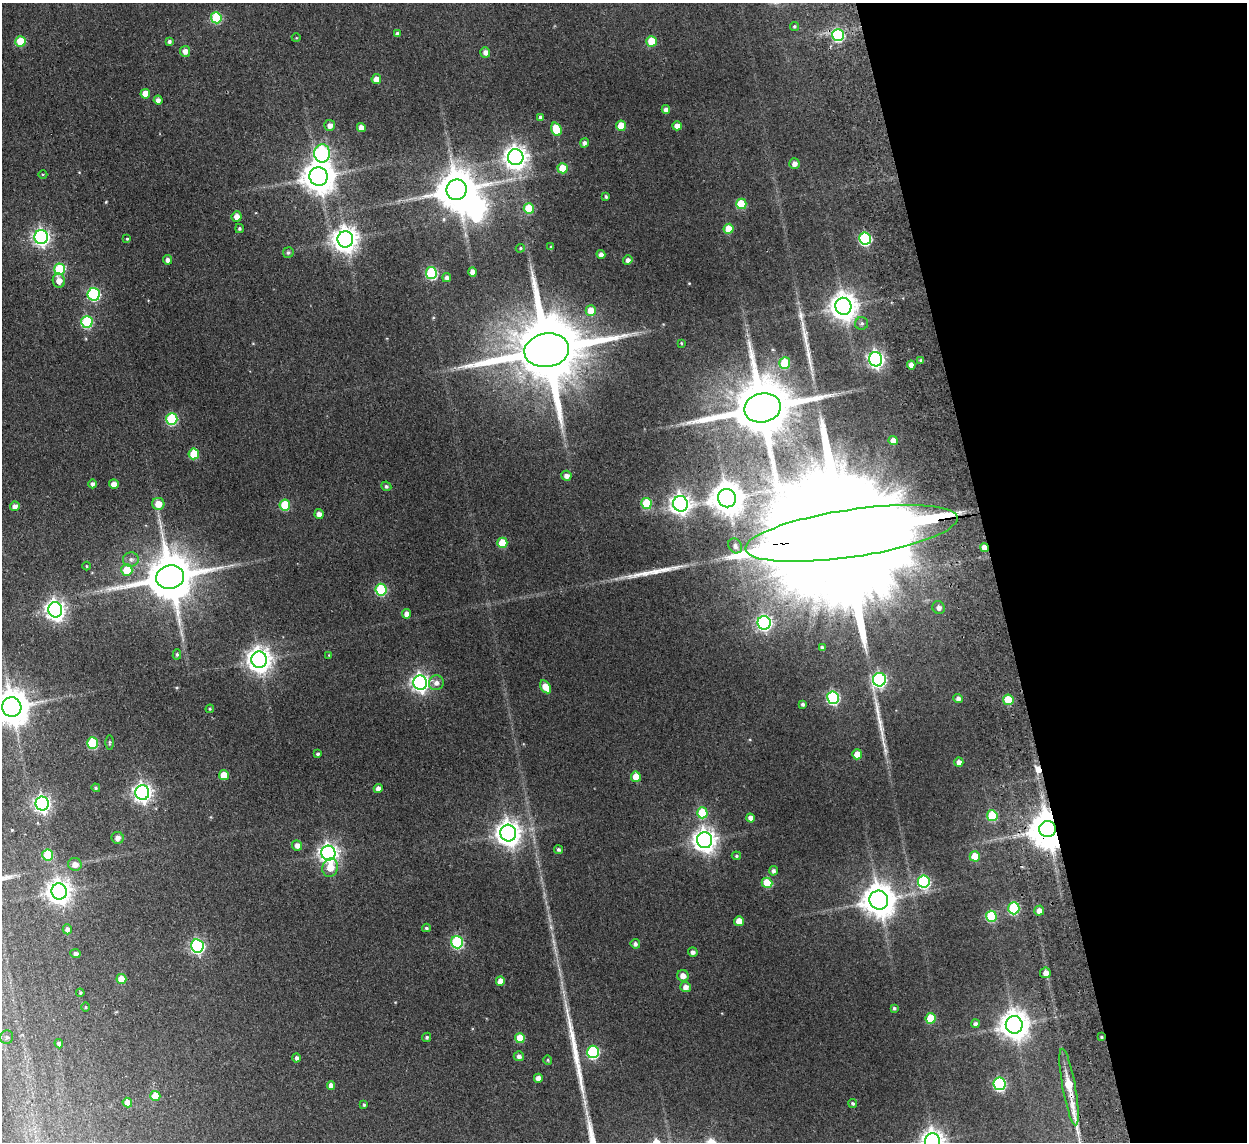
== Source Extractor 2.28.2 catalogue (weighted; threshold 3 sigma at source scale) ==
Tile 12 of 4 x 4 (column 4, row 3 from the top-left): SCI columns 3787-5031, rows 1294-2433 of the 5083 x 4981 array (HDU 1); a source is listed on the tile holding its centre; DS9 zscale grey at full resolution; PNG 1249 x 1144 px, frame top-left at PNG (2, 3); each listed source drawn as its Kron ellipse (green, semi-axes under 4 px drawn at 4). Shown black and unused: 20% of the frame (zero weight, under 2 of 3 exposures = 3% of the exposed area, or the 3 px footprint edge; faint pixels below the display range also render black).
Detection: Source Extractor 2.28.2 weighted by HDU 2 'WHT'; one run over the whole footprint, this tile lists its part. Background 0.165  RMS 0.014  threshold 0.0629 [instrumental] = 3 sigma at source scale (4.5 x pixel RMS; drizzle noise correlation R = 1.50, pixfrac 1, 0.05/0.05 arcsec/px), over >= 5 px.
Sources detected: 180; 2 inside a brighter object's white glare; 1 cosmic-ray / hot-pixel residue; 4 long thin detections or spike segments (spike, bleed or trail) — neither listed nor drawn; the other 173 listed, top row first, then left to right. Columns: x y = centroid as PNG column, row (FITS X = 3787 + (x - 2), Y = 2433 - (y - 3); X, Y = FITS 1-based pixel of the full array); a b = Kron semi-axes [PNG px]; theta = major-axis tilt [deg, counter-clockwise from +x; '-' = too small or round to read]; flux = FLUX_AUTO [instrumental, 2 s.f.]
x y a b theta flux
216 18 5 5 - 81
794 26 4 4 - 1.9
397 34 4 4 - 2.9
838 35 6 5 - 140
296 38 4 3 - 0.99
21 41 5 5 - 35
169 41 4 4 - 3.2
652 41 5 5 - 29
185 51 5 5 - 7.4
485 52 5 5 - 5.9
376 79 5 4 - 9.4
145 94 5 5 - 19
158 100 4 4 - 6.2
666 109 4 4 - 5.4
540 117 4 4 - 2.9
330 125 5 5 - 6.7
621 126 5 5 - 23
677 126 4 4 - 9.8
361 127 4 4 - 9.4
556 129 7 5 -69 32
584 143 5 4 - 4.5
322 153 9 8 - 180
516 157 8 7 - 940
794 164 5 5 - 6.4
563 168 5 5 - 29
43 174 4 3 - 1.2
319 177 9 9 - 2300
457 190 10 10 - 4000
606 197 4 3 - 2.1
741 204 5 5 - 45
529 208 5 5 - 38
237 217 5 5 - 9.1
239 228 4 4 - 2.2
729 229 5 5 - 21
41 237 7 7 - 390
865 238 6 5 - 160
127 239 4 3 - 1.5
345 239 8 8 - 1200
551 247 3 3 - 1.9
520 248 5 4 - 1.6
288 252 5 5 - 2.9
601 254 4 4 - 5.2
168 260 4 4 - 5.1
628 260 4 4 - 5.3
60 269 6 5 - 90
472 272 5 4 - 6.6
431 273 6 5 - 120
447 278 4 4 - 4.2
59 281 7 6 - 10
94 294 6 6 - 150
843 306 8 8 - 1500
591 311 5 5 - 22
87 322 6 5 - 100
862 323 6 6 - 3.1
681 343 4 3 - 1.1
547 350 22 16 9 17000
876 359 7 6 - 400
921 360 4 4 - 2.3
785 363 6 5 - 52
911 365 4 4 - 8.5
762 408 18 14 12 10000
172 419 6 5 - 100
893 441 4 4 - 11
194 454 5 5 - 41
566 476 5 5 - 6.4
93 484 4 4 - 4
114 484 5 5 - 7.7
386 486 5 4 - 2.5
727 498 9 9 - 2200
646 503 5 5 - 53
158 504 6 6 - 15
681 504 8 7 - 650
285 505 5 5 - 53
15 506 5 4 - 5.7
319 514 5 4 - 6.6
851 533 107 24 9 140000
502 543 5 5 - 34
735 546 8 6 -54 4.6
984 547 4 4 - 14
131 559 8 7 - 5.6
87 566 4 3 - 1
127 570 6 5 - 31
170 577 14 11 10 6700
381 590 6 5 - 93
939 608 6 6 - 6
55 610 8 7 - 660
406 614 5 4 - 7.4
764 623 7 6 - 260
822 648 4 3 - 3.1
177 654 5 4 - 2.1
329 655 4 4 - 1
259 660 8 7 - 1100
879 680 7 6 - 230
420 683 7 7 - 480
436 683 7 7 - 6.8
545 687 7 4 -59 19
833 698 6 6 - 150
958 698 4 4 - 4.6
1008 700 5 5 - 44
803 704 4 3 - 2.8
12 707 10 9 - 2800
210 709 4 4 - 1.4
109 742 7 3 -90 1.6
92 743 5 5 - 75
318 754 4 3 - 2.8
857 754 5 5 - 15
959 762 5 4 - 7.6
224 775 5 5 - 19
636 777 5 5 - 20
96 788 4 4 - 2
378 788 4 4 - 6.8
142 793 7 7 - 520
42 803 7 6 - 400
702 813 5 5 - 50
992 816 5 5 - 55
750 818 4 4 - 7.5
1048 829 8 8 - 3200
508 833 8 8 - 1200
118 838 6 6 - 5.2
705 840 8 7 - 950
297 845 5 5 - 7
558 849 5 4 - 2.8
328 853 7 7 - 600
48 855 5 5 - 54
736 856 5 4 - 1.8
975 856 5 5 - 27
75 864 7 6 - 7.2
330 868 9 7 76 16
773 871 4 4 - 3.9
924 882 6 6 - 140
767 883 5 5 - 41
59 891 8 7 - 1000
879 900 9 9 - 2400
1014 908 6 5 - 99
1039 911 5 5 - 8.1
991 916 5 5 - 67
739 921 5 5 - 14
426 928 4 3 - 2.2
67 929 5 4 - 4.4
457 942 6 6 - 120
635 944 5 4 - 3.9
197 946 6 6 - 240
693 952 5 5 - 4.4
75 953 5 4 - 4
1045 973 5 5 - 8.1
683 976 6 5 - 9.7
121 979 5 5 - 21
500 981 5 4 - 11
685 987 5 5 - 7.2
80 993 4 4 - 1.7
85 1007 5 3 - 1.3
894 1008 4 3 - 2.2
931 1018 5 5 - 36
976 1024 4 4 - 4.1
1014 1025 9 8 - 1700
7 1037 7 6 - 3.8
427 1037 5 4 - 2.3
1102 1037 4 3 - 1.8
520 1038 5 5 - 28
59 1044 4 4 - 3.1
593 1052 6 6 - 130
519 1056 5 5 - 4.7
296 1058 4 4 - 3.6
548 1060 4 4 - 1.4
538 1078 4 4 - 7.6
999 1084 6 6 - 140
331 1085 4 4 - 7.1
1069 1087 39 6 -80 43
155 1096 5 5 - 27
127 1103 5 4 - 13
853 1104 4 4 - 2.5
364 1105 4 3 - 1.8
933 1141 8 7 - 960
Overlapping masked pixels (flux is a lower limit): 5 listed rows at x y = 851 533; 984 547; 1048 829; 1102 1037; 1069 1087
Isophote crosses this tile's border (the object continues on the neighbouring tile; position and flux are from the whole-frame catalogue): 2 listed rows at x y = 12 707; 933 1141